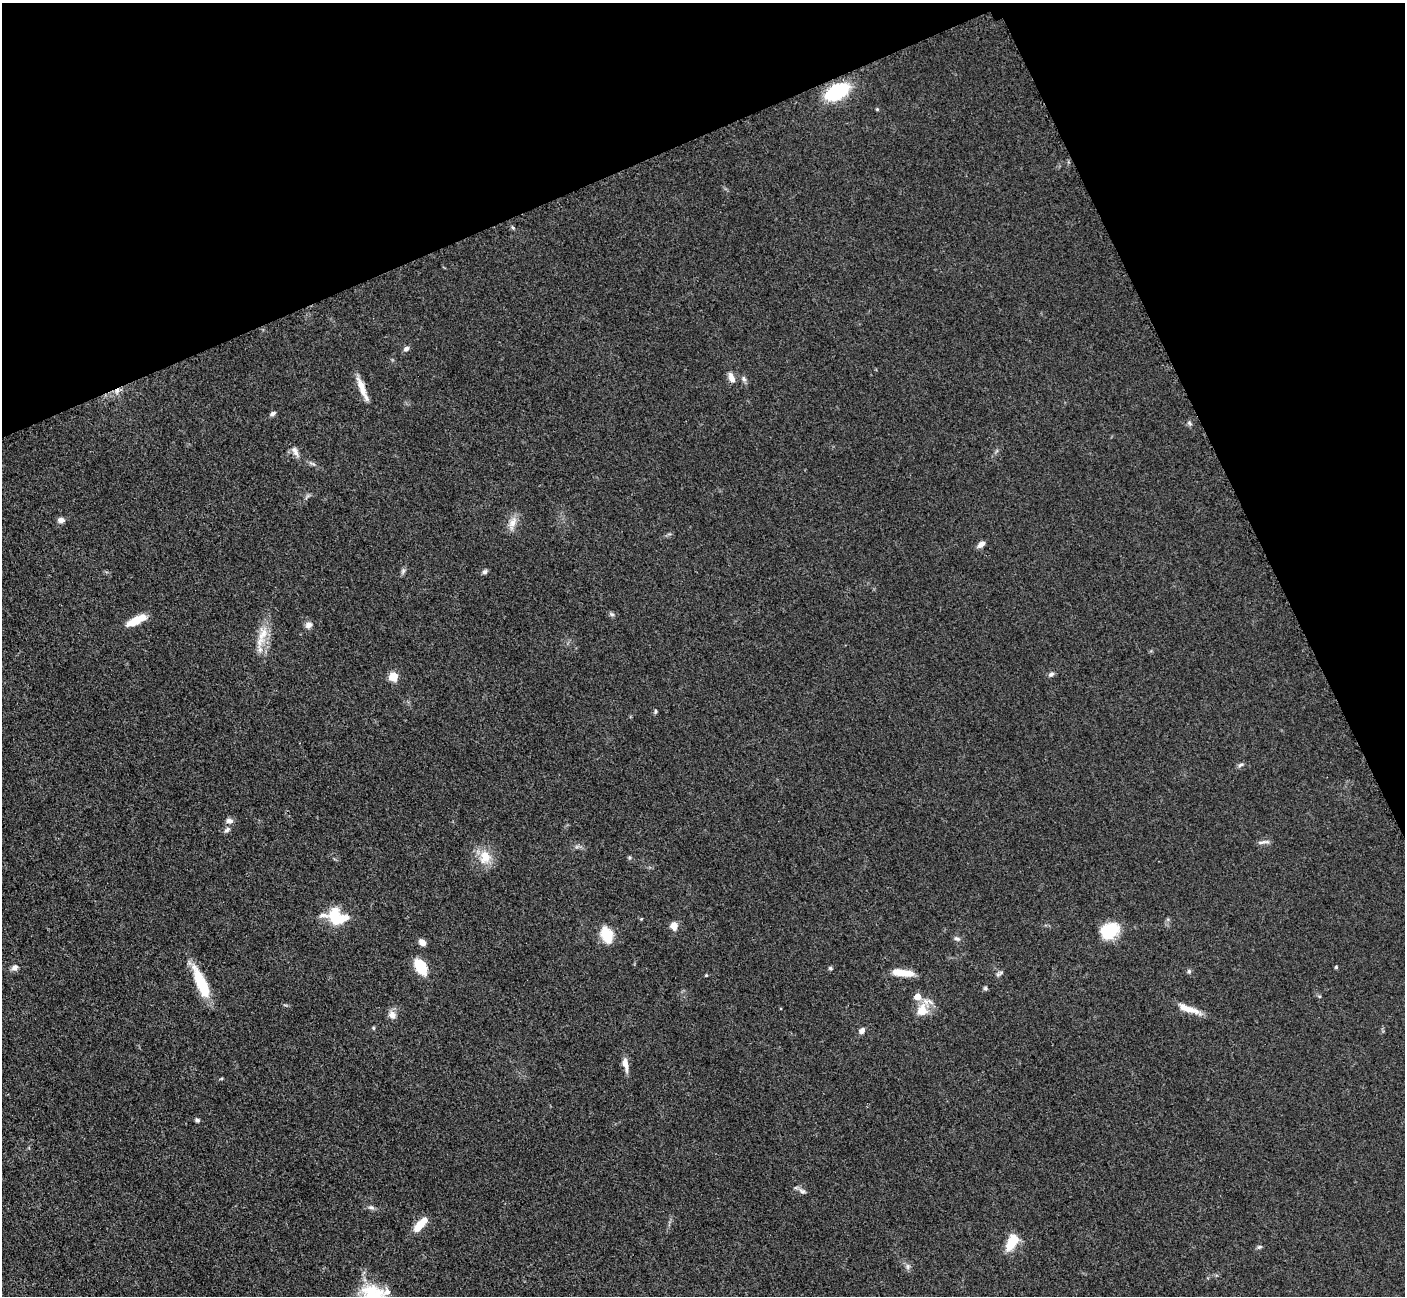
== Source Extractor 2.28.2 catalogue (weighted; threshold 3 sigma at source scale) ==
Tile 3 of 4 x 4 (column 3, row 1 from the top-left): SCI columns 2827-4229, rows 4179-5472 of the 5699 x 5661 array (HDU 1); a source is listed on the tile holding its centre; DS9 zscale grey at full resolution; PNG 1407 x 1298 px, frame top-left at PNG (2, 3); no overlay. Shown black and unused: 22% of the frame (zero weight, under 3 of 5 exposures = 4% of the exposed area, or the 3 px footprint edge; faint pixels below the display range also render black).
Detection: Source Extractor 2.28.2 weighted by HDU 2 'WHT'; one run over the whole footprint, this tile lists its part. Background 0.0521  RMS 0.0055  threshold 0.0249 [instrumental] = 3 sigma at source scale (4.5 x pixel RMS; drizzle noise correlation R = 1.50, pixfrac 1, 0.05/0.05 arcsec/px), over >= 5 px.
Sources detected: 65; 1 inside a brighter object's white glare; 1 cosmic-ray / hot-pixel residue — not listed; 4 inside a brighter listed object's ellipse — not listed separately; the other 59 listed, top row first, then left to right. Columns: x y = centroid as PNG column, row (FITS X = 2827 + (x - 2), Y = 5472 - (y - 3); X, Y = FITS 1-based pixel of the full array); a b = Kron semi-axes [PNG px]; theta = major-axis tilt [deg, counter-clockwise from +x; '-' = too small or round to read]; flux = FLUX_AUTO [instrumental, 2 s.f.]
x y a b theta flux
837 92 20 11 27 46
877 109 4 4 - 0.58
513 228 5 4 - 0.73
406 349 8 6 24 1.8
731 377 14 7 -67 3.5
744 379 8 6 -66 1.5
362 387 27 8 -69 7.5
273 413 8 5 28 1.5
1189 423 6 5 - 1
295 451 18 7 -61 3.2
312 464 12 4 -23 1.5
61 520 7 6 - 2.9
513 522 17 9 61 5.2
981 544 9 6 39 2.9
403 571 7 5 69 1.3
485 572 6 5 - 1.3
612 614 8 5 -19 1.2
136 620 23 8 25 10
309 625 8 7 - 2.8
263 634 23 13 73 11
1051 674 8 6 33 1.6
393 676 5 5 - 21
655 711 5 4 - 0.88
1241 765 9 4 24 1.3
229 821 10 7 -2 2.5
227 830 9 6 41 1.6
1262 842 16 4 12 1.7
485 857 20 16 89 11
323 915 35 11 -5 6.9
335 915 23 11 87 13
674 926 9 8 - 4.4
1109 931 19 15 31 22
607 935 17 10 -69 16
957 939 8 6 -19 1.6
422 942 7 6 - 3.6
15 967 9 8 - 2.3
421 967 16 9 -59 18
1336 967 4 4 - 0.74
830 968 6 4 -15 0.83
1189 971 7 5 -69 1
1001 972 7 5 52 1.3
903 973 26 7 -6 10
706 975 4 4 - 0.56
201 983 41 11 -67 20
985 988 5 5 - 0.91
1189 1009 32 7 -20 7.9
922 1010 15 13 78 9.9
392 1015 12 10 -58 3.3
373 1028 5 3 - 0.61
862 1031 8 6 53 2.3
625 1064 19 7 -78 4.5
197 1120 5 4 - 1.2
802 1191 11 6 -28 1.9
371 1207 9 6 -19 1.6
418 1227 11 8 46 7.1
1012 1242 19 10 61 13
1259 1247 7 5 16 1
908 1266 9 5 85 1.6
372 1293 32 24 4 25
Isophote crosses this tile's border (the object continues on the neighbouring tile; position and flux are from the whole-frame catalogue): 1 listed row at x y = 372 1293